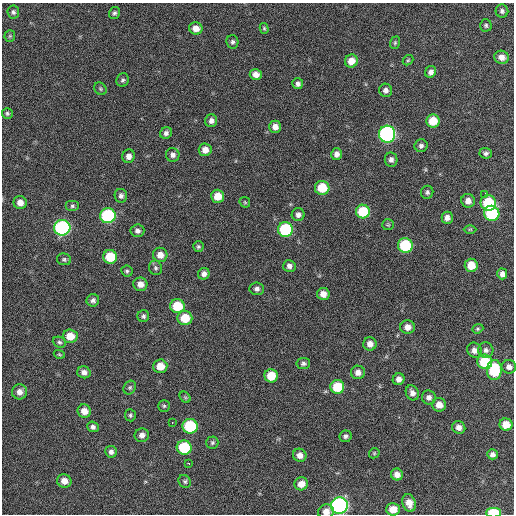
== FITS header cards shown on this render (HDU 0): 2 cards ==
NAXIS1  =                  512 / Axis length
NAXIS2  =                  512 / Axis length

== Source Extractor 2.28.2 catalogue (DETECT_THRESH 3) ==
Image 512 x 512 px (HDU 0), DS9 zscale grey, 1 PNG px = 1 image px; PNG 516 x 516 px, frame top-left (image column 1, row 512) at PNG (2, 3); each listed source drawn as its Kron ellipse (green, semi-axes under 4 px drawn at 4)
Background 361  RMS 18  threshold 55.4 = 3 sigma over >= 5 px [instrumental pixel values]
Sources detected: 119; all 119 listed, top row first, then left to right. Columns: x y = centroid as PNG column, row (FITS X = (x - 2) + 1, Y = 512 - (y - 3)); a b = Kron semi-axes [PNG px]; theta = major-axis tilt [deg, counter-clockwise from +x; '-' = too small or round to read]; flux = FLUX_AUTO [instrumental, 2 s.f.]
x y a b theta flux
502 11 6 6 - 3500
13 12 6 6 - 3000
114 13 6 5 - 2600
486 25 6 6 - 2300
196 28 7 6 - 11000
264 28 5 4 - 1800
10 36 6 5 - 1900
232 42 7 6 - 3100
395 43 6 5 - 2000
502 57 7 6 - 8600
408 60 6 4 42 1700
351 61 6 6 - 13000
431 72 6 5 - 5400
256 74 6 5 - 8800
123 80 7 6 - 2700
298 84 5 5 - 3900
100 89 7 5 -48 1900
386 90 6 6 - 5100
7 113 5 5 - 2200
211 121 6 6 - 5300
433 121 6 6 - 22000
275 127 6 6 - 7500
166 133 6 5 - 4000
387 134 8 8 - 290000
421 146 6 6 - 3800
205 150 6 6 - 8800
486 153 6 5 - 3000
337 154 6 5 - 5800
173 155 7 6 - 4800
129 156 6 6 - 7200
391 160 7 6 - 4800
322 188 7 7 - 32000
427 192 6 6 - 2800
485 194 3 2 - 5400
121 196 7 6 - 4400
217 196 6 6 - 18000
468 201 7 6 - 7500
245 202 6 4 -45 1500
20 203 7 6 - 9600
488 203 8 7 - 59000
72 206 7 5 0 2700
363 211 7 7 - 46000
492 213 8 7 - 77000
298 215 6 6 - 4800
108 216 8 7 - 130000
447 218 6 5 - 6400
388 225 6 5 - 2000
62 228 8 8 - 210000
470 229 6 4 0 1600
285 230 7 7 - 93000
137 231 7 6 - 4400
405 245 7 7 - 70000
198 247 5 5 - 2200
160 255 7 7 - 11000
110 257 7 7 - 35000
64 259 7 6 - 2600
471 265 6 6 - 18000
289 266 6 6 - 4800
156 268 7 6 - 3100
127 271 6 5 - 2500
204 274 6 5 - 5400
502 274 5 5 - 5600
140 284 7 6 - 9000
257 289 7 6 - 4200
323 294 6 6 - 9100
93 300 6 6 - 4000
177 306 7 7 - 38000
143 316 6 6 - 3100
185 318 7 7 - 26000
407 327 7 7 - 9000
478 329 6 4 21 1800
70 336 7 7 - 17000
59 342 6 5 - 2700
370 344 7 6 - 8200
474 350 8 7 - 6700
486 350 7 7 - 4700
59 354 5 4 - 1400
485 362 7 7 - 51000
303 363 7 5 7 3300
160 366 7 7 - 18000
509 367 7 6 - 5800
494 370 10 7 87 58000
84 372 6 6 - 5800
358 372 7 6 - 7000
271 376 7 6 - 26000
399 379 6 5 - 6300
130 387 7 6 - 2200
337 387 7 7 - 39000
19 392 7 7 - 7700
412 393 8 6 -64 6100
185 397 6 4 -44 1800
429 397 7 7 - 5100
439 405 7 7 - 10000
164 406 5 5 - 2100
84 411 7 6 - 11000
130 415 6 5 - 2300
172 422 3 2 - 2900
506 425 6 6 - 18000
190 426 7 7 - 79000
93 427 6 5 - 3900
459 427 7 6 - 7100
142 435 7 6 - 6000
345 436 6 6 - 3600
212 443 6 6 - 2300
184 448 7 7 - 58000
111 452 6 5 - 4500
374 453 6 4 47 1600
492 454 5 5 - 4500
300 455 7 6 - 7300
188 463 3 3 - 2900
397 474 6 6 - 7600
64 481 7 6 - 10000
185 481 7 6 - 2500
301 484 7 6 - 12000
409 503 9 6 -70 12000
339 506 8 8 - 330000
393 509 7 6 - 17000
326 512 8 7 - 9500
493 513 7 5 0 47000
At the frame edge (FLAGS 8, measured only in part): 2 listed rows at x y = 326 512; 493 513